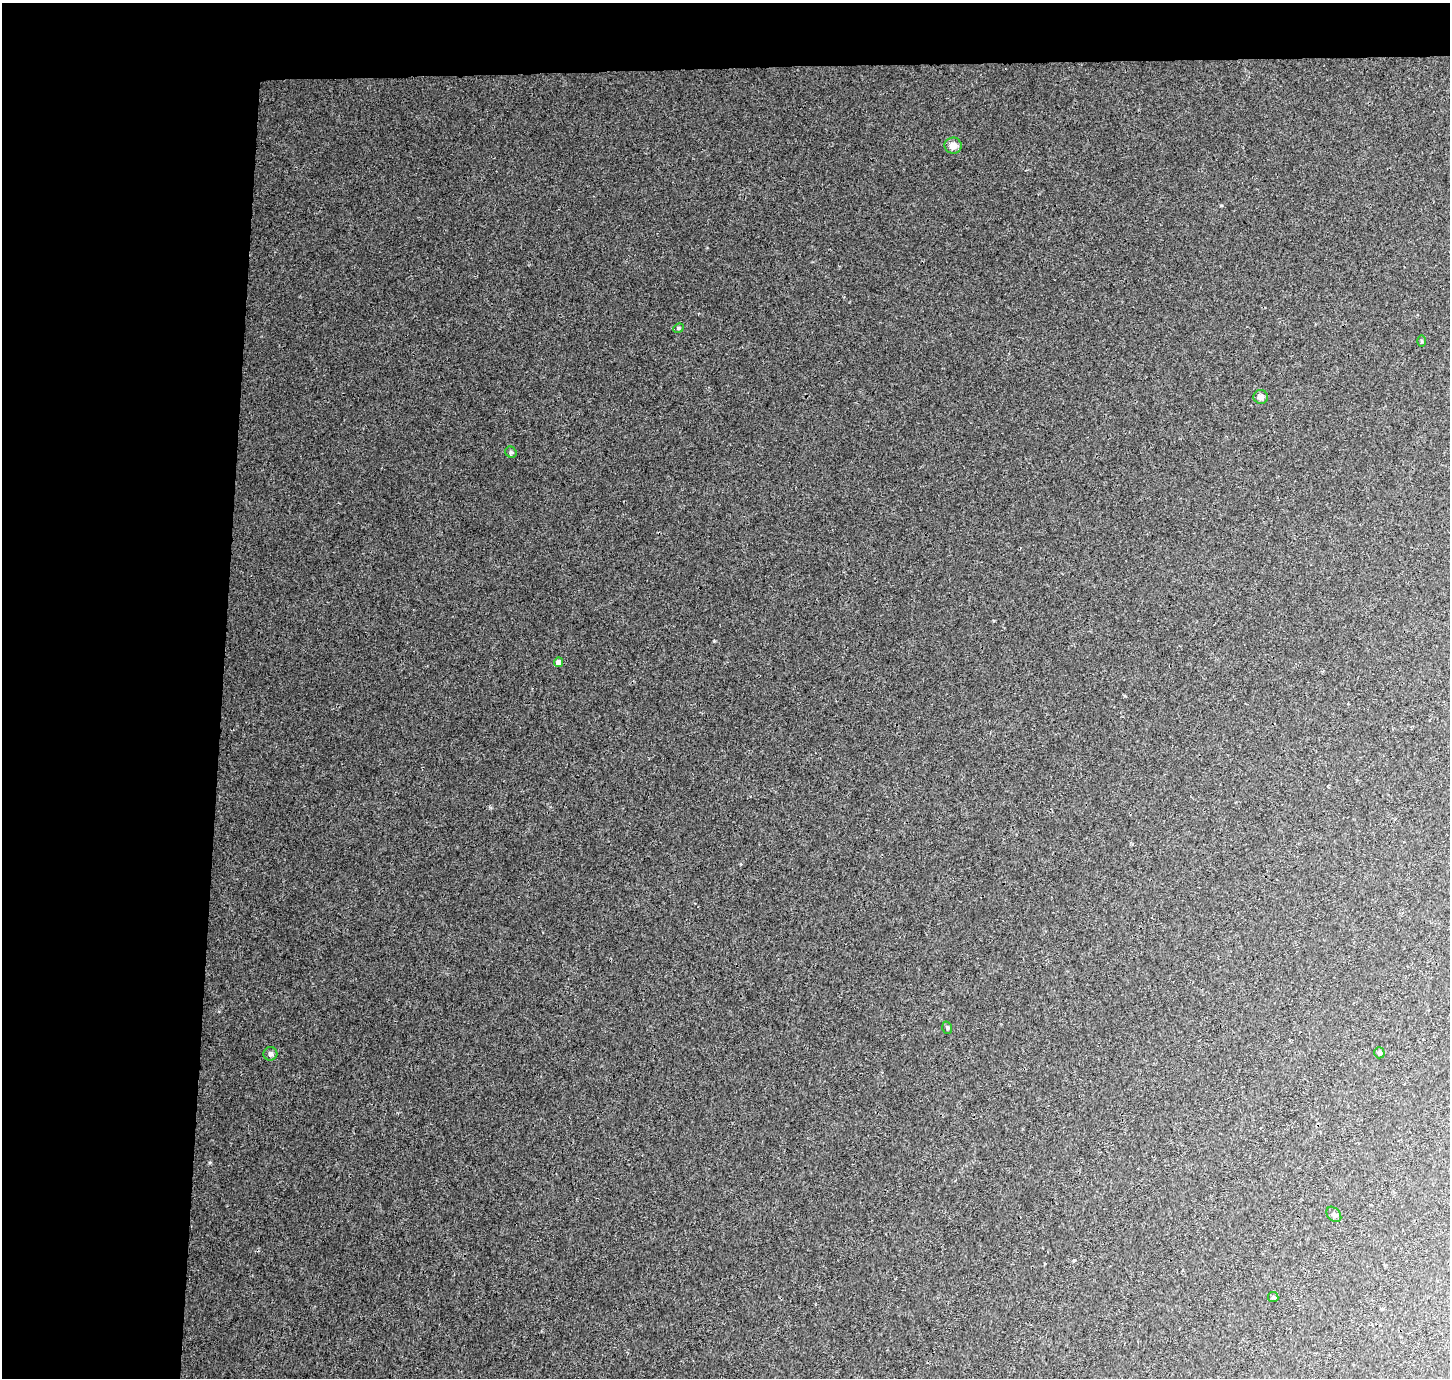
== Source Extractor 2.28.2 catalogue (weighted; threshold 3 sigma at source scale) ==
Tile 1 of 3 x 3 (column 1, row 1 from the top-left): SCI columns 4-1451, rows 3013-4388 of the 4359 x 4647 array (HDU 1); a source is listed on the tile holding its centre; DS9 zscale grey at full resolution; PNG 1452 x 1380 px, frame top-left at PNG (2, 3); each listed source drawn as its Kron ellipse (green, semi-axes under 4 px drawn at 4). Shown black and unused: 19% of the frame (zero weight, under 3 of 4 exposures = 4% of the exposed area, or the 3 px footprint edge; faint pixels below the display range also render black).
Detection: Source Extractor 2.28.2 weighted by HDU 2 'WHT'; one run over the whole footprint, this tile lists its part. Background 0.0037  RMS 0.0023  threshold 0.0104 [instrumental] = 3 sigma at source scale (4.5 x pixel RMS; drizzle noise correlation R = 1.50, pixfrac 1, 0.0396/0.0396 arcsec/px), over >= 5 px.
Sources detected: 11; all 11 listed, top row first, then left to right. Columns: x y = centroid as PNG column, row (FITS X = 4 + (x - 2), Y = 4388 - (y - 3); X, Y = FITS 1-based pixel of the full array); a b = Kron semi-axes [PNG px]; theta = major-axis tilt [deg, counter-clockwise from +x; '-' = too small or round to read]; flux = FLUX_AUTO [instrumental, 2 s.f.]
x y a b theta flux
953 146 8 8 - 1.6
678 328 5 4 - 0.31
1422 341 6 4 -89 0.29
1261 397 7 7 - 1.3
511 452 6 5 - 0.41
558 662 5 4 - 1.5
947 1028 6 4 -71 0.33
1379 1053 5 5 - 0.57
270 1054 7 6 - 0.77
1334 1214 9 6 -48 0.57
1273 1297 5 5 - 0.34
Unlisted compact peaks at least as high as the median listed source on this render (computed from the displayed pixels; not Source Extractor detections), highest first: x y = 714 641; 210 1162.